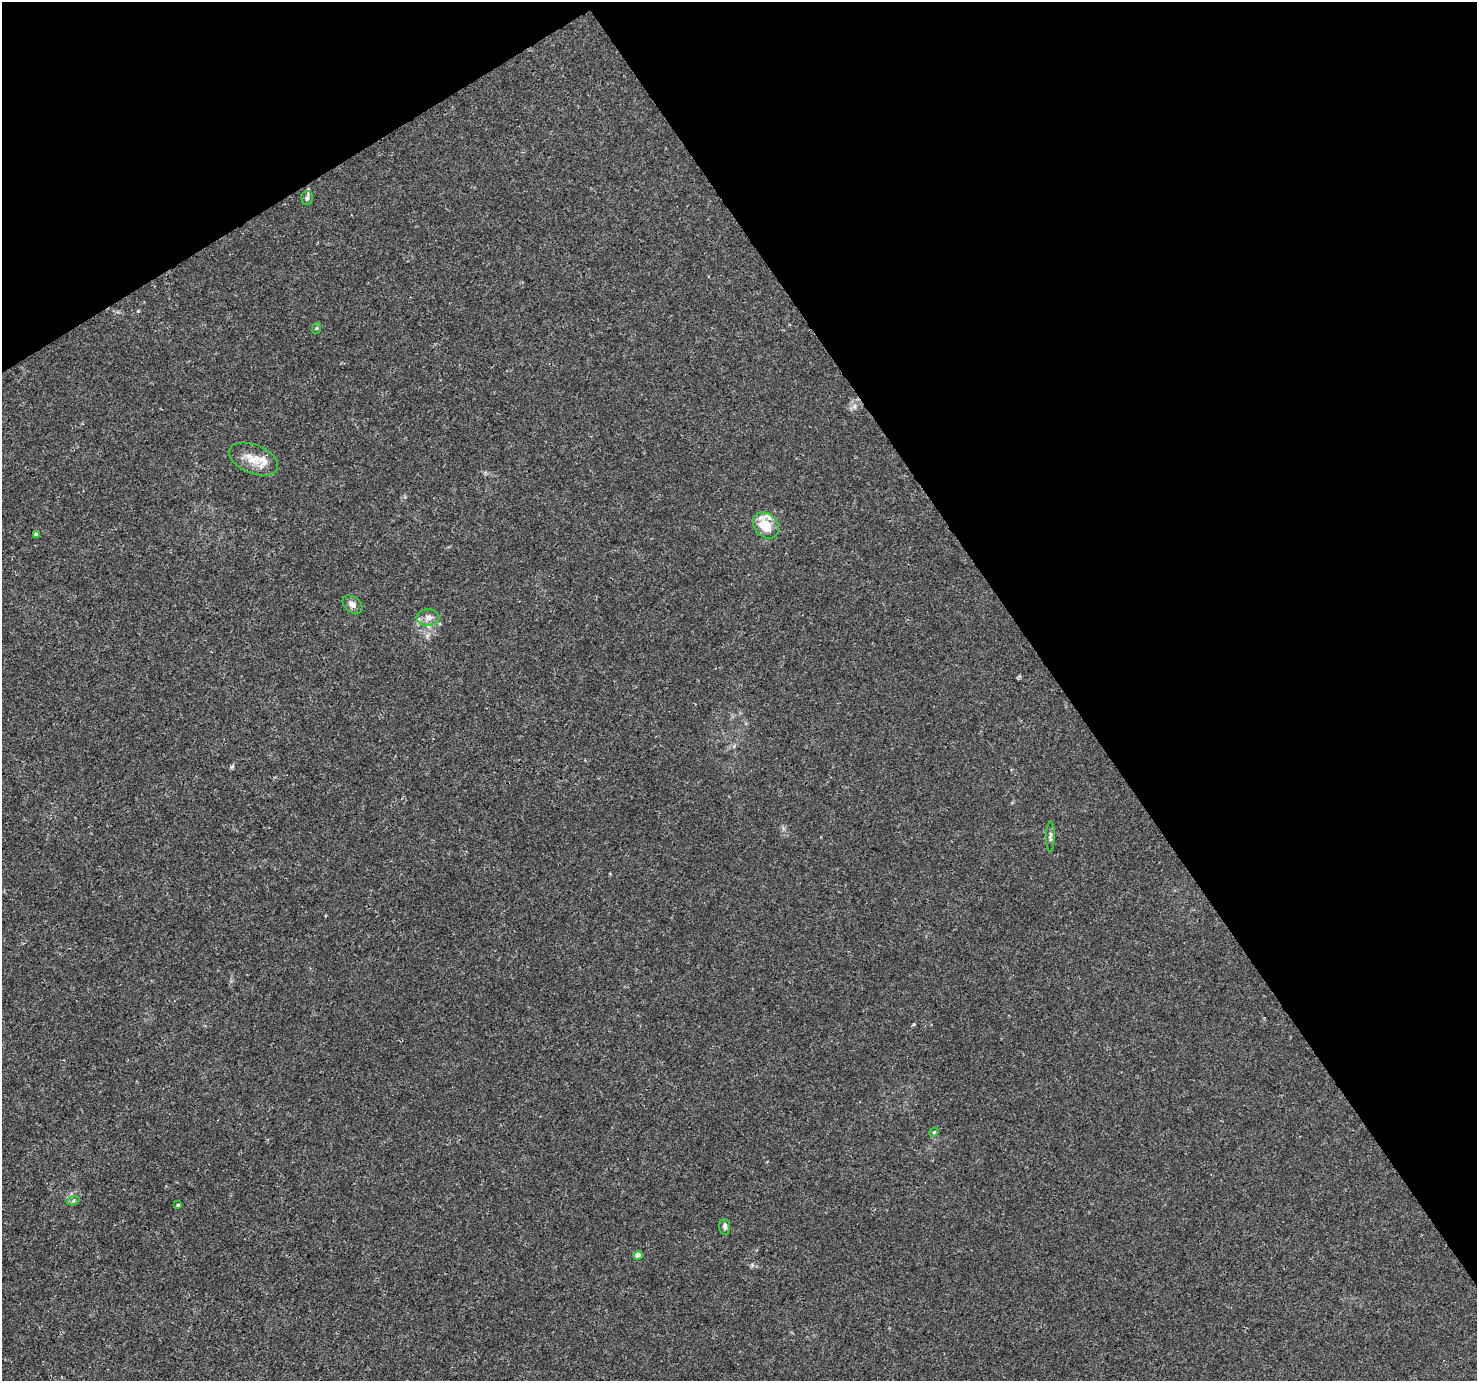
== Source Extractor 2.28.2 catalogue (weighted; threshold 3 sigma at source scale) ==
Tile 3 of 4 x 4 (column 3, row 1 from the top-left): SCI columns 2955-4429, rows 4321-5699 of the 5904 x 5819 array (HDU 1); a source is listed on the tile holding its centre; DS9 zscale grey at full resolution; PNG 1479 x 1383 px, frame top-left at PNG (2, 2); each listed source drawn as its Kron ellipse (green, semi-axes under 4 px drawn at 4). Shown black and unused: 34% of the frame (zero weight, under 3 of 4 exposures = <1% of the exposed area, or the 3 px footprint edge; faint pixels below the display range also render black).
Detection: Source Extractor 2.28.2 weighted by HDU 2 'WHT'; one run over the whole footprint, this tile lists its part. Background 0.00285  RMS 0.0011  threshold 0.00475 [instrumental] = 3 sigma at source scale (4.5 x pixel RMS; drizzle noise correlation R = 1.50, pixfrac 1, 0.0396/0.0396 arcsec/px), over >= 5 px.
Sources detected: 15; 2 inside a brighter listed object's ellipse — not listed separately; the other 13 listed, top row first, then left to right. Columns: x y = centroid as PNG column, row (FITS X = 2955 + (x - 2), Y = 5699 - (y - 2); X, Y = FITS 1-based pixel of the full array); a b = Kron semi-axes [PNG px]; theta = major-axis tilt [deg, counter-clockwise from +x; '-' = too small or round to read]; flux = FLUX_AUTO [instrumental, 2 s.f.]
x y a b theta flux
307 198 7 6 - 0.24
317 328 6 4 70 0.13
253 459 26 14 -22 1.9
766 525 14 11 -46 2.3
36 534 4 3 - 0.22
352 605 11 7 -37 0.5
428 617 11 8 3 0.6
1050 837 15 4 89 0.3
934 1132 5 3 - 0.11
73 1201 6 4 19 0.18
178 1205 3 3 - 0.21
725 1227 8 5 -83 0.33
638 1255 4 4 - 1
Unlisted compact peaks at least as high as the median listed source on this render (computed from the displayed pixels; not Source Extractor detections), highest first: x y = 232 767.